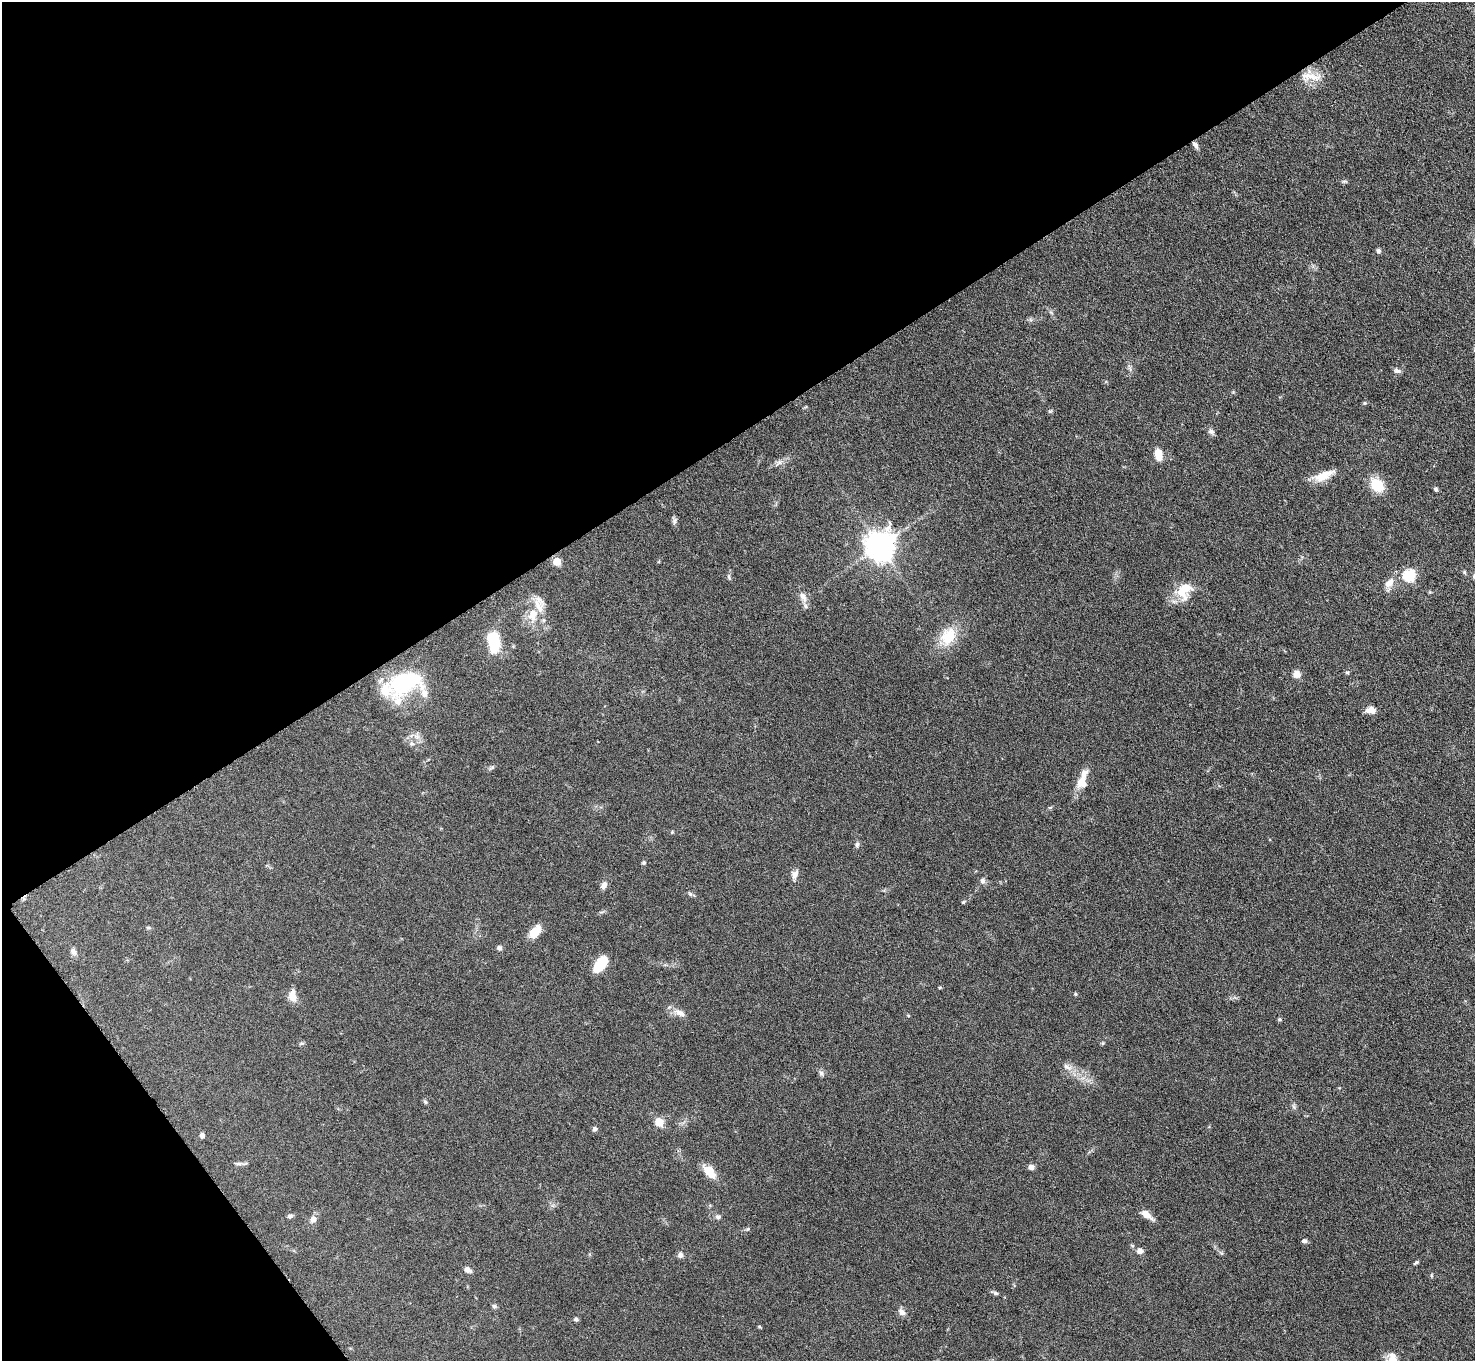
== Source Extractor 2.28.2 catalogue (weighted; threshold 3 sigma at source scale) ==
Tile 5 of 4 x 4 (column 1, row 2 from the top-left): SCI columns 1-1473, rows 3014-4372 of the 5893 x 5887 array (HDU 1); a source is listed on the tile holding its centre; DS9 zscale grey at full resolution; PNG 1477 x 1363 px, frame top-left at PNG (2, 2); no overlay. Shown black and unused: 36% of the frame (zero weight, under 3 of 6 exposures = <1% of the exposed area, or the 3 px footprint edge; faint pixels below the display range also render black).
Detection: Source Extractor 2.28.2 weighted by HDU 2 'WHT'; one run over the whole footprint, this tile lists its part. Background 0.0847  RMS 0.0043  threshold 0.0176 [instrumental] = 3 sigma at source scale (4.09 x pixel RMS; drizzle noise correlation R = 1.36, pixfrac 0.8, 0.05/0.05 arcsec/px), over >= 5 px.
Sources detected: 81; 1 inside a brighter object's white glare — not listed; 5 inside a brighter listed object's ellipse — not listed separately; the other 75 listed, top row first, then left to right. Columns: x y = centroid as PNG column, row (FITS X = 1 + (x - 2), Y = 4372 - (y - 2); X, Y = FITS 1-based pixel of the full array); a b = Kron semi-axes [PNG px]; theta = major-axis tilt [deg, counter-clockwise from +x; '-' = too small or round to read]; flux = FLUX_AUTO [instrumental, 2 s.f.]
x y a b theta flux
1310 76 30 9 -10 5.6
1195 145 9 5 -58 1.5
1344 181 9 3 13 0.57
1379 251 6 5 - 0.97
1397 371 10 6 -13 1.2
1365 403 5 4 - 0.52
1050 411 5 5 - 0.55
1211 431 8 7 - 1.3
1158 454 13 8 -78 4.8
1324 476 27 10 23 6.2
1377 485 18 13 -49 8.7
1436 489 5 5 - 0.74
674 521 10 4 83 0.98
880 546 9 9 - 530
557 562 5 5 - 11
1464 572 5 4 - 0.52
1409 575 6 6 - 37
729 577 8 4 -89 0.74
1389 583 15 9 48 3.4
1184 590 24 16 65 9.4
803 596 14 8 -59 2.9
533 614 14 10 73 5.8
948 637 25 18 61 11
494 642 18 11 -80 16
1347 672 5 5 - 0.61
1297 674 9 9 - 2.6
404 682 34 25 2 31
1370 710 10 8 -2 3.1
417 736 9 6 -21 1.7
412 744 6 4 -19 0.7
492 768 9 4 22 0.77
1082 783 17 13 83 5
857 845 8 6 84 0.92
644 863 5 5 - 0.6
795 874 13 8 70 2
982 881 8 7 - 1.3
604 885 9 7 61 1.9
690 894 6 5 - 0.73
963 902 5 4 - 0.45
148 927 6 4 -1 0.54
535 932 16 9 50 5.6
499 948 7 5 -16 0.97
73 952 10 7 -63 1.5
601 964 16 9 53 12
940 987 5 4 - 0.38
1076 994 6 4 -89 0.38
292 996 14 8 -80 4.1
680 1013 15 7 -28 2.7
1279 1019 6 4 -1 0.52
301 1044 6 4 19 0.59
1067 1067 13 7 -33 2.2
821 1073 9 6 -60 1.1
425 1102 7 5 -24 0.64
659 1122 5 5 - 12
595 1129 6 5 - 0.9
202 1135 6 5 - 1.3
239 1164 9 4 0 0.96
1031 1167 7 6 - 1.6
709 1172 16 8 -49 7
1146 1214 15 8 -39 3.2
290 1216 7 5 1 0.79
718 1217 8 5 10 0.91
313 1219 8 7 - 2.2
748 1229 5 5 - 0.54
1304 1241 5 5 - 1.3
1140 1251 7 6 - 2
681 1255 7 6 - 1.5
1416 1262 7 4 33 0.62
467 1270 9 6 -34 1.7
996 1293 6 5 - 0.68
494 1306 6 5 - 0.78
902 1312 10 7 -49 2
576 1319 5 5 - 0.7
759 1327 5 3 - 0.4
1392 1359 17 12 88 4.9
Overlapping masked pixels (flux is a lower limit): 1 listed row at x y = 1195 145
Isophote crosses this tile's border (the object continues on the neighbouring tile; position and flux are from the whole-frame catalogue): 1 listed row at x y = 1392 1359